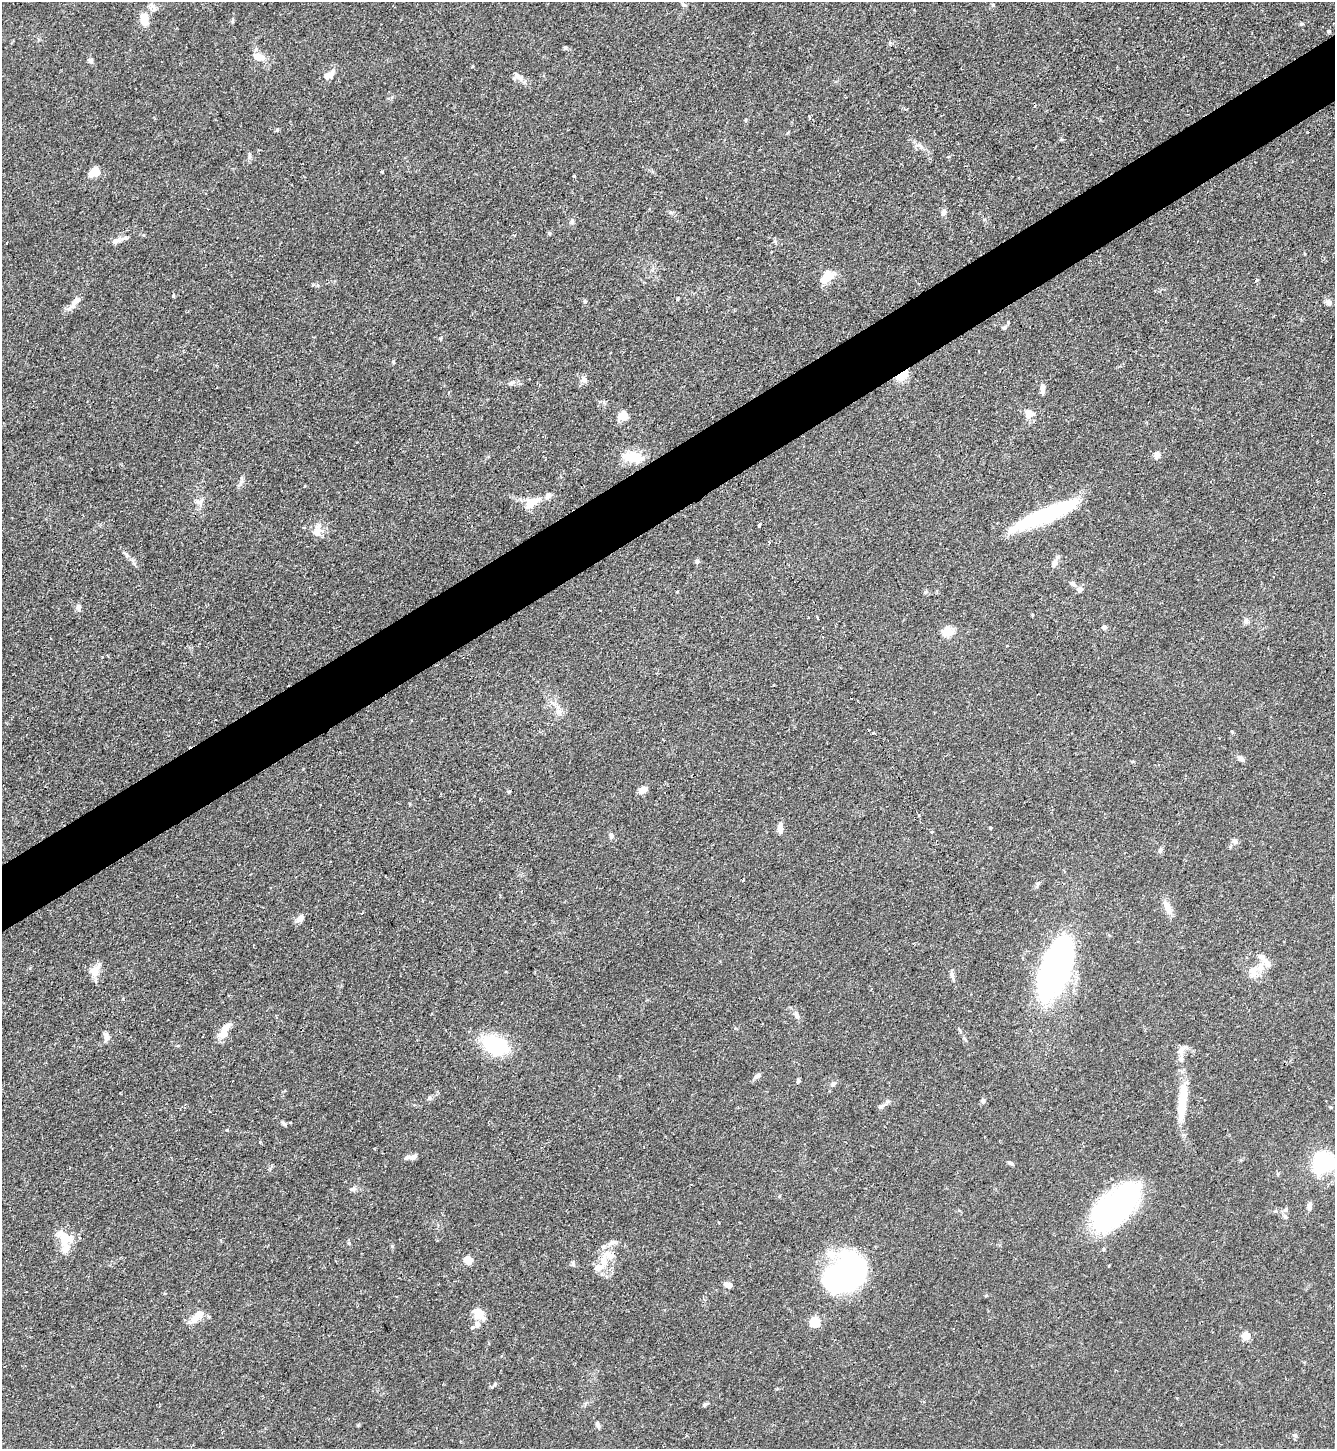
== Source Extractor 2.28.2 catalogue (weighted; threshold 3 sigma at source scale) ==
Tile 10 of 4 x 4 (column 2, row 3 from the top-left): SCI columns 1489-2821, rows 1448-2894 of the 5781 x 5789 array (HDU 1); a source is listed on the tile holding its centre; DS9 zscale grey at full resolution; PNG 1337 x 1451 px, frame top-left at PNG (2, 2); no overlay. Shown black and unused: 5% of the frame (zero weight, under 2 of 3 exposures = <1% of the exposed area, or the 3 px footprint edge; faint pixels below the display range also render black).
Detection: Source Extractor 2.28.2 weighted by HDU 2 'WHT'; one run over the whole footprint, this tile lists its part. Background 0.06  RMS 0.0054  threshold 0.0242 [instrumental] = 3 sigma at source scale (4.5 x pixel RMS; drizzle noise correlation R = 1.50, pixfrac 1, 0.05/0.05 arcsec/px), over >= 5 px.
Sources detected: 134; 4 inside a brighter object's white glare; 1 cosmic-ray / hot-pixel residue — not listed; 11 inside a brighter listed object's ellipse — not listed separately; the other 118 listed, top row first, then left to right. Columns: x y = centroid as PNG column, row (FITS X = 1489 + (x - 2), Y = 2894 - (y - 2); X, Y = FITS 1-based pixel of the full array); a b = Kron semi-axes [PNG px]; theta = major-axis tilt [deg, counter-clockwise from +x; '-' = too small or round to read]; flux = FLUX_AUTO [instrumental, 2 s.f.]
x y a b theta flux
683 4 7 4 -29 1.1
993 5 5 5 - 0.81
153 8 12 6 -56 2.2
144 19 15 9 -82 7.1
1301 24 5 4 - 0.81
1329 31 5 4 - 0.67
565 47 5 4 - 0.92
259 57 14 8 -19 6.1
90 60 6 6 - 1.4
329 75 15 7 34 4.2
519 77 17 7 -39 3.4
810 118 4 2 - 0.62
745 120 5 3 - 0.56
277 130 5 4 - 0.63
920 145 10 3 -21 1.4
249 156 7 4 -72 1
96 171 10 6 -67 6.4
382 172 3 3 - 0.94
574 176 3 3 - 0.77
944 212 9 6 69 1.8
572 222 7 4 89 1
549 233 5 4 - 0.77
116 241 13 7 28 3.1
827 275 15 12 40 7.6
1256 280 4 4 - 0.87
173 296 3 3 - 1.2
585 301 5 5 - 0.83
75 302 24 7 50 4.6
1328 302 8 7 - 2.3
1008 322 5 4 - 0.66
1004 327 8 4 8 0.9
441 338 5 3 - 0.62
393 361 6 5 - 0.66
902 375 13 7 36 10
583 379 9 8 - 2.3
512 382 12 3 18 1.3
1042 388 12 5 -87 3
623 416 14 12 65 4.5
1028 416 11 10 - 3.8
1157 455 10 8 63 2.6
632 457 31 13 -7 12
199 502 11 8 2 3.1
531 502 19 10 28 8.7
1045 515 68 13 23 60
759 525 3 3 - 1.5
304 527 5 3 - 0.5
317 532 18 10 22 5.4
769 542 4 2 - 0.58
126 554 9 5 -63 1.4
697 561 6 5 - 1.1
1055 563 10 7 61 2.8
1072 584 9 5 -33 1.7
1080 589 7 7 - 2.2
677 592 3 3 - 1.2
926 592 6 5 - 1
78 607 10 6 -87 2.1
817 617 3 3 - 1.7
1246 621 8 6 2 1.5
1104 627 5 5 - 1.8
947 631 15 13 23 6.8
822 637 4 3 - 0.47
560 711 10 7 30 2.8
1232 731 5 3 - 0.5
874 733 3 3 - 1.4
1240 758 9 6 -40 2.2
643 790 8 6 28 5.2
919 815 3 2 - 0.64
780 828 12 5 87 4.1
990 828 3 3 - 1.6
931 832 3 3 - 2.1
611 836 8 6 -88 1.7
1235 842 8 7 - 1.6
1160 851 6 5 - 1
1038 884 8 5 60 1.4
1167 907 20 8 -67 4.9
300 918 13 7 50 2.6
1260 968 14 11 65 6.2
1054 969 68 29 68 150
95 970 18 9 62 6.1
952 975 10 6 -77 2.1
796 1015 11 6 -51 2.1
223 1033 17 11 43 5.6
106 1037 16 7 86 2.5
495 1045 21 14 -24 45
1182 1050 14 8 49 3.9
757 1075 9 6 39 1.7
798 1081 6 4 68 0.89
833 1084 7 6 - 1.3
1184 1097 38 13 -89 15
429 1098 6 4 -90 0.93
983 1101 6 5 - 1.5
284 1124 7 5 -56 1
227 1130 4 3 - 0.47
412 1157 11 8 5 2.3
1010 1163 7 5 -26 1.2
1324 1163 14 12 41 57
353 1189 8 6 12 1.4
1309 1206 10 6 81 2.3
1116 1208 54 27 44 130
1285 1210 7 6 - 1.5
1285 1217 7 5 -43 1.2
65 1240 29 17 -80 12
608 1255 21 12 8 8.5
469 1260 5 5 - 19
573 1263 7 5 -64 1.1
1108 1266 3 3 - 1.1
598 1268 16 9 18 4.9
844 1271 48 33 38 100
728 1285 8 6 -23 3
479 1314 13 9 -47 8.9
197 1316 18 9 47 6.9
815 1322 5 5 - 38
472 1328 5 5 - 0.82
1246 1336 5 5 - 18
495 1384 5 5 - 0.88
705 1404 7 4 29 1.3
598 1425 10 5 -68 1.5
1295 1435 7 4 -90 1
Overlapping masked pixels (flux is a lower limit): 1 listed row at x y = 902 375
Unlisted compact peaks at least as high as the median listed source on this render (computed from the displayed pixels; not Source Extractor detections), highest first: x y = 392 1246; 349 1243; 358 1425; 241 481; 143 235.